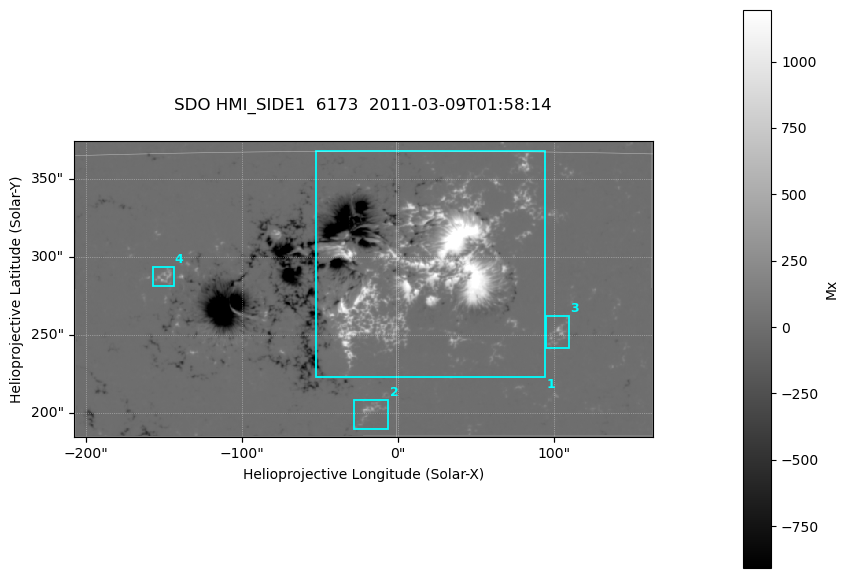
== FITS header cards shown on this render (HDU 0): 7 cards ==
TELESCOP= 'SDO     '           /
INSTRUME= 'HMI_SIDE1'          /
WAVELNTH=              6173.00 /
DATE-OBS= '2011-03-09T01:58:14.900' /
CTYPE1  = 'HPLN-TAN'           /
CTYPE2  = 'HPLT-TAN'           /
BUNIT   = 'Mx      '           /

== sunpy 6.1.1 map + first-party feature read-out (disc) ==
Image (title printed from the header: SDO HMI_SIDE1  6173  2011-03-09T01:58:14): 736 x 377 px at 0.504 arcsec/px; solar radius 967 arcsec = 1917 px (partial field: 2.4% of the solar disc is inside the frame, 99% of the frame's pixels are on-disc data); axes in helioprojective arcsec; data unit Mx (BUNIT, on the colour bar)
Orientation: file roll -179.9 deg (from PC/CROTA): ROTATED to solar-north-up (sunpy Map.rotate, bilinear) for analysis and display; everything below refers to the rotated frame; the empty margins the rotation leaves inside the frame are drawn grey
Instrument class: DISC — disc imager (sunpy class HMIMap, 6173 A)
Bright regions (active regions / flare kernels): reference = the on-disc median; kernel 7 px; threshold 5 sigma = 43.9 Mx over a disc level ~-0.368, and >= 1.15x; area >= 277 px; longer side >= 5 px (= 2.5 arcsec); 4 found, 4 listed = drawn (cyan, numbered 1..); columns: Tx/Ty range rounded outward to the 2 arcsec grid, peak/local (2 s.f.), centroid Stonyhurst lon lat
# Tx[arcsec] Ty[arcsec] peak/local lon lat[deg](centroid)
1 -54..94 222..368 -4557 +1 +10
2 -30..-6 190..208 -857 -1 +5
3 94..110 240..262 -883 +6 +8
4 -158..-144 280..294 -714 -9 +10